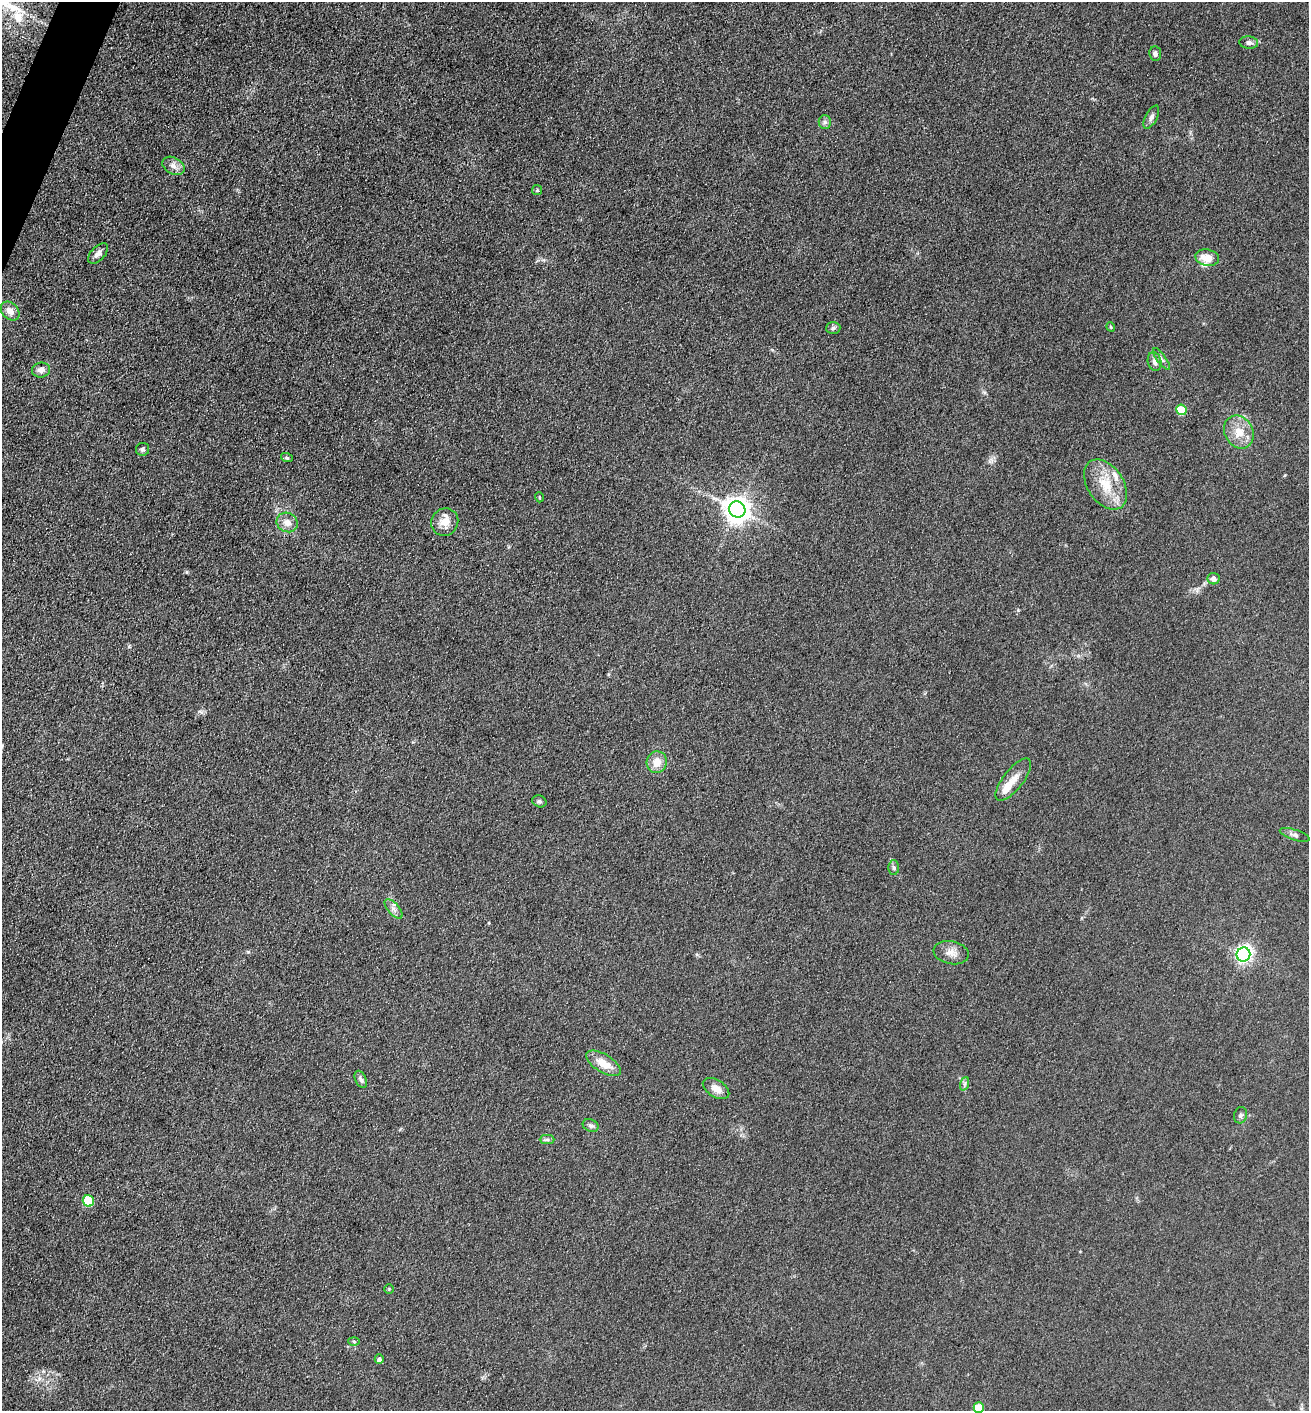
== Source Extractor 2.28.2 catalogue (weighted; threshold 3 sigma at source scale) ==
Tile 11 of 4 x 4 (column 3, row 3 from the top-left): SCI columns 2760-4066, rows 1409-2817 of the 5651 x 5636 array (HDU 1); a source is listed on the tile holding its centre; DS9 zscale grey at full resolution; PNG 1311 x 1413 px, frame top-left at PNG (2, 2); each listed source drawn as its Kron ellipse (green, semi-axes under 4 px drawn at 4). Shown black and unused: <1% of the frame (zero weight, under 3 of 5 exposures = <1% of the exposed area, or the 3 px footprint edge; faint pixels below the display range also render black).
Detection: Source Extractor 2.28.2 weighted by HDU 2 'WHT'; one run over the whole footprint, this tile lists its part. Background 0.151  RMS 0.0098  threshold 0.0443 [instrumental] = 3 sigma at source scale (4.5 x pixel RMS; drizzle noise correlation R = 1.50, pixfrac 1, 0.05/0.05 arcsec/px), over >= 5 px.
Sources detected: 49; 1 inside a brighter object's white glare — neither listed nor drawn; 4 inside a brighter listed object's ellipse — not listed separately; the other 44 listed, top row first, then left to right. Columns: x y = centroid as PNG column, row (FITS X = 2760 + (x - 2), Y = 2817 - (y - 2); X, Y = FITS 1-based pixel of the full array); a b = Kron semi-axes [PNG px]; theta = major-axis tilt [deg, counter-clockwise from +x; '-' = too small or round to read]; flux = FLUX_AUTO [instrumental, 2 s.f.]
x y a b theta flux
1249 43 9 6 -6 3.5
1155 54 7 6 - 3
1151 117 13 6 62 3.6
825 122 7 6 - 2.6
174 166 12 8 -30 5.8
537 190 5 5 - 1.5
98 253 13 6 45 5.4
1207 258 12 8 -11 14
10 311 11 8 -45 7.1
1111 327 5 3 - 1
833 328 7 6 - 2.5
1161 359 13 4 -54 3
1154 361 9 6 -78 4.9
41 370 9 7 7 5
1181 410 5 5 - 31
1239 432 17 14 -59 15
142 449 6 6 - 2.2
287 458 6 3 -18 1.4
1106 484 28 18 -56 28
539 497 5 3 - 0.77
737 509 8 8 - 970
287 522 11 9 -29 8.3
445 522 14 13 - 12
1213 579 6 5 - 5.6
657 762 11 10 - 11
1013 780 25 10 51 12
539 801 7 5 -22 2
1295 835 15 5 -18 3.4
894 867 7 5 -88 2.1
393 909 12 5 -49 4.2
951 953 18 11 -11 8.6
1243 955 7 7 - 270
603 1063 19 9 -31 14
361 1079 9 5 -64 2.8
964 1084 7 4 71 1.8
716 1089 14 8 -31 8.2
1240 1115 8 6 74 2.6
591 1125 8 6 -22 2.6
547 1140 7 4 0 1.9
88 1201 6 5 - 48
389 1289 5 5 - 1
354 1341 5 3 - 1.2
379 1359 5 4 - 2.8
979 1408 5 5 - 25
Isophote crosses this tile's border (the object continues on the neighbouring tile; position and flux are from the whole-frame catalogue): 1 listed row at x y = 979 1408